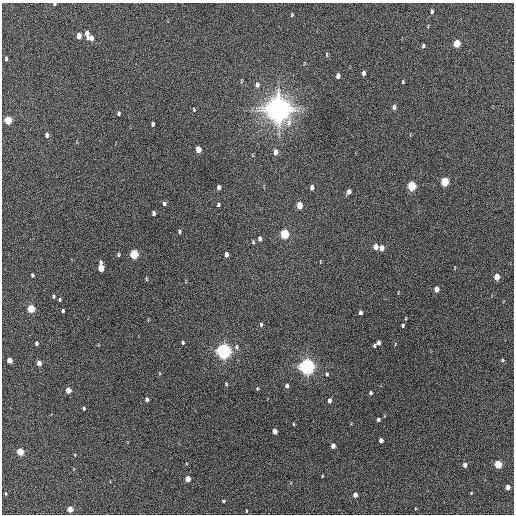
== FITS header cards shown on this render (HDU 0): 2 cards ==
NAXIS1  =                  512 / Axis length
NAXIS2  =                  512 / Axis length

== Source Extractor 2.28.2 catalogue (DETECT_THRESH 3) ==
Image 512 x 512 px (HDU 0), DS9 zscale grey, 1 PNG px = 1 image px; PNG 516 x 516 px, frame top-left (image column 1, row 512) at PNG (2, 3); no overlay
Background 517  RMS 14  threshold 43.1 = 3 sigma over >= 5 px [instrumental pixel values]
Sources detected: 96; all 96 listed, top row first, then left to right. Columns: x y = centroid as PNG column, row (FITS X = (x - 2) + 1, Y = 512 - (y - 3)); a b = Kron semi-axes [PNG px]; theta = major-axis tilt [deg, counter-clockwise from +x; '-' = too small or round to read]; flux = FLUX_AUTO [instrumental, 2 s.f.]
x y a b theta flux
54 4 4 3 - 1.1e+03
432 11 6 4 89 1.7e+03
292 15 4 3 - 1.0e+03
428 26 5 3 - 7.7e+02
87 34 7 4 -76 6.5e+03
79 36 5 4 - 9.5e+03
91 38 5 5 - 5.6e+03
457 43 5 4 - 2.8e+04
423 46 5 3 - 1.7e+03
327 54 7 3 90 1.1e+03
6 58 5 3 - 1.6e+03
363 73 5 3 - 2.9e+03
338 76 5 4 - 4.4e+03
241 81 5 3 - 8.7e+02
403 82 3 3 - 8.4e+02
257 85 7 5 83 3.2e+03
394 107 6 4 74 2.8e+03
277 109 9 8 - 1.6e+06
194 110 5 4 - 9.7e+02
118 113 5 4 - 1.6e+03
8 120 5 4 - 2.9e+04
153 124 4 3 - 2.1e+03
47 135 5 4 - 3.0e+03
198 149 5 4 - 1.1e+04
275 152 6 5 - 5.9e+03
445 182 5 4 - 4.0e+04
411 186 6 4 85 5.6e+04
219 187 5 4 - 3.7e+03
312 187 5 4 - 3.5e+03
349 192 5 4 - 4.2e+03
164 204 6 4 -87 2.0e+03
218 204 4 3 - 1.7e+03
299 205 5 4 - 1.4e+04
153 213 4 3 - 2.8e+03
179 231 5 4 - 1.4e+03
284 234 6 5 - 6.3e+04
259 239 6 4 -88 2.6e+03
253 242 5 4 - 1.2e+03
375 247 5 4 - 6.3e+03
382 248 5 4 - 6.5e+03
134 254 5 4 - 6.2e+04
226 254 5 4 - 4.1e+03
118 255 4 3 - 1.4e+03
320 262 5 2 - 6.6e+02
101 267 7 4 -87 1.9e+04
32 275 4 3 - 1.6e+03
496 277 5 4 - 1.2e+04
146 279 5 3 - 9.7e+02
436 289 5 4 - 7.7e+03
53 296 5 4 - 1.4e+03
59 299 4 3 - 1.4e+03
31 309 5 4 - 3.3e+04
63 311 4 3 - 1.4e+03
360 312 5 3 - 2.6e+03
406 318 5 3 - 7.3e+02
261 324 6 4 -90 1.6e+03
403 325 4 3 - 1.4e+03
36 343 4 3 - 2.2e+03
183 343 4 4 - 1.5e+03
378 343 4 4 - 3.8e+03
395 344 5 3 - 7.1e+02
374 346 4 3 - 1.5e+03
236 347 7 6 - 2.4e+03
223 351 6 5 - 4.7e+05
9 360 5 4 - 1.0e+04
502 360 5 4 - 1.3e+03
39 363 5 4 - 6.1e+03
307 366 6 5 - 5.4e+05
159 373 5 3 - 7.3e+02
327 374 5 4 - 1.3e+03
226 384 4 3 - 9.7e+02
287 386 5 4 - 2.9e+03
257 389 5 3 - 9.0e+02
68 390 5 4 - 1.2e+04
370 393 4 3 - 1.5e+03
147 399 5 4 - 2.5e+03
329 400 5 4 - 3.1e+03
83 408 4 3 - 1.7e+03
378 419 4 3 - 1.8e+03
293 424 4 3 - 8.3e+02
275 431 4 4 - 6.8e+03
381 440 4 4 - 4.4e+03
333 446 4 4 - 5.7e+03
20 452 5 4 - 2.5e+04
75 455 4 3 - 6.7e+02
498 464 5 4 - 3.1e+04
465 465 4 4 - 4.3e+03
322 476 3 2 - 6.9e+02
188 479 4 4 - 1.0e+04
508 487 4 4 - 7.3e+03
6 493 3 3 - 9.7e+02
471 493 4 3 - 8.0e+02
355 495 4 4 - 5.7e+03
223 501 4 3 - 1.1e+03
70 509 4 4 - 1.2e+04
246 511 3 2 - 7.3e+02
At the frame edge (FLAGS 8, measured only in part): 1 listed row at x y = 54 4